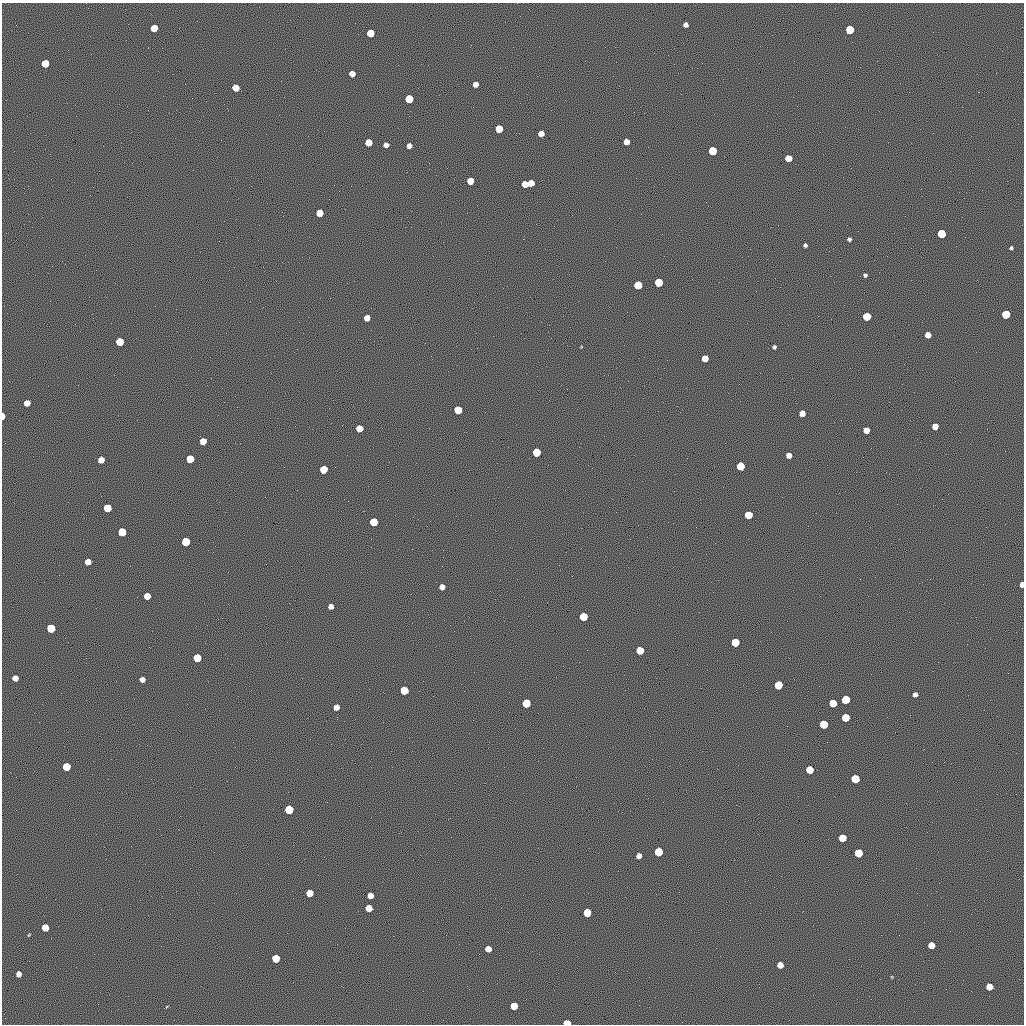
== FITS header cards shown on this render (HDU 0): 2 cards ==
NAXIS1  =                 1022 / length of data axis 1
NAXIS2  =                 1022 / length of data axis 2

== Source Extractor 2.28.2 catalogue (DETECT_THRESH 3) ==
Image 1022 x 1022 px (HDU 0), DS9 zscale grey, 1 PNG px = 1 image px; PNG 1026 x 1026 px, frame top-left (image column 1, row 1022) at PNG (2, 3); no overlay
Background 0.275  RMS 90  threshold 271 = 3 sigma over >= 5 px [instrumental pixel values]
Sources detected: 97; all 97 listed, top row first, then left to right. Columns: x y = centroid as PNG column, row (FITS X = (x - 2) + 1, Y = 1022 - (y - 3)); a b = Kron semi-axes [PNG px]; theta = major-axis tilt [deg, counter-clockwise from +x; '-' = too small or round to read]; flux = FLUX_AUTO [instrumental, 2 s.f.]
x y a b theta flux
686 25 5 4 - 24000
154 28 5 5 - 90000
850 30 5 5 - 180000
370 33 5 5 - 110000
45 63 5 5 - 110000
352 74 5 5 - 46000
475 84 5 5 - 33000
236 88 5 5 - 86000
409 99 5 5 - 150000
499 129 5 5 - 100000
541 133 5 5 - 39000
368 142 5 5 - 82000
626 142 5 5 - 39000
386 145 5 4 - 28000
409 146 5 4 - 30000
712 151 5 5 - 170000
788 158 5 5 - 65000
470 181 5 5 - 63000
531 183 5 5 - 63000
525 184 5 5 - 61000
320 213 5 5 - 81000
941 234 5 5 - 190000
849 239 4 3 - 13000
805 245 4 4 - 13000
1011 248 4 4 - 9300
865 275 4 4 - 11000
659 282 5 5 - 170000
638 285 5 5 - 150000
1006 314 5 5 - 180000
867 316 5 5 - 150000
367 318 5 5 - 47000
928 335 5 5 - 45000
120 342 5 5 - 140000
774 347 4 4 - 12000
705 358 5 5 - 62000
27 403 5 5 - 46000
458 410 5 5 - 140000
802 413 5 5 - 47000
3 416 5 3 - 48000
935 426 5 5 - 53000
359 428 5 5 - 82000
866 430 5 5 - 50000
203 441 5 5 - 63000
536 452 5 5 - 170000
789 455 5 5 - 36000
190 459 5 5 - 130000
101 460 5 5 - 55000
740 466 5 5 - 150000
323 469 5 5 - 130000
107 508 5 5 - 150000
748 515 5 5 - 140000
374 522 5 5 - 180000
122 532 5 5 - 170000
186 542 5 5 - 190000
88 562 5 5 - 46000
1022 585 5 4 - 31000
442 587 5 5 - 33000
147 596 5 5 - 76000
331 606 5 5 - 30000
583 617 5 5 - 150000
51 628 6 5 - 190000
735 642 5 5 - 190000
640 650 5 5 - 130000
197 658 5 5 - 160000
15 678 5 5 - 43000
142 679 5 5 - 33000
778 685 6 5 - 160000
404 690 5 5 - 160000
915 694 4 4 - 22000
846 700 5 5 - 190000
526 703 6 5 - 190000
833 703 5 5 - 130000
336 707 5 5 - 41000
845 718 5 5 - 130000
824 724 5 5 - 170000
66 767 5 5 - 150000
810 770 5 5 - 120000
855 779 6 5 - 190000
289 809 5 5 - 180000
842 838 5 5 - 120000
659 852 5 5 - 190000
858 853 5 5 - 180000
639 856 5 4 - 30000
309 893 5 5 - 81000
370 896 5 5 - 51000
369 908 5 5 - 78000
587 913 5 5 - 140000
45 927 5 5 - 98000
931 945 5 5 - 69000
488 949 5 5 - 56000
276 958 5 5 - 120000
780 965 5 5 - 52000
19 974 5 4 - 32000
892 977 5 3 - 4400
989 987 5 5 - 71000
514 1006 5 5 - 100000
567 1023 5 4 - 89000
At the frame edge (FLAGS 8, measured only in part): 3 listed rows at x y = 3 416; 1022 585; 567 1023